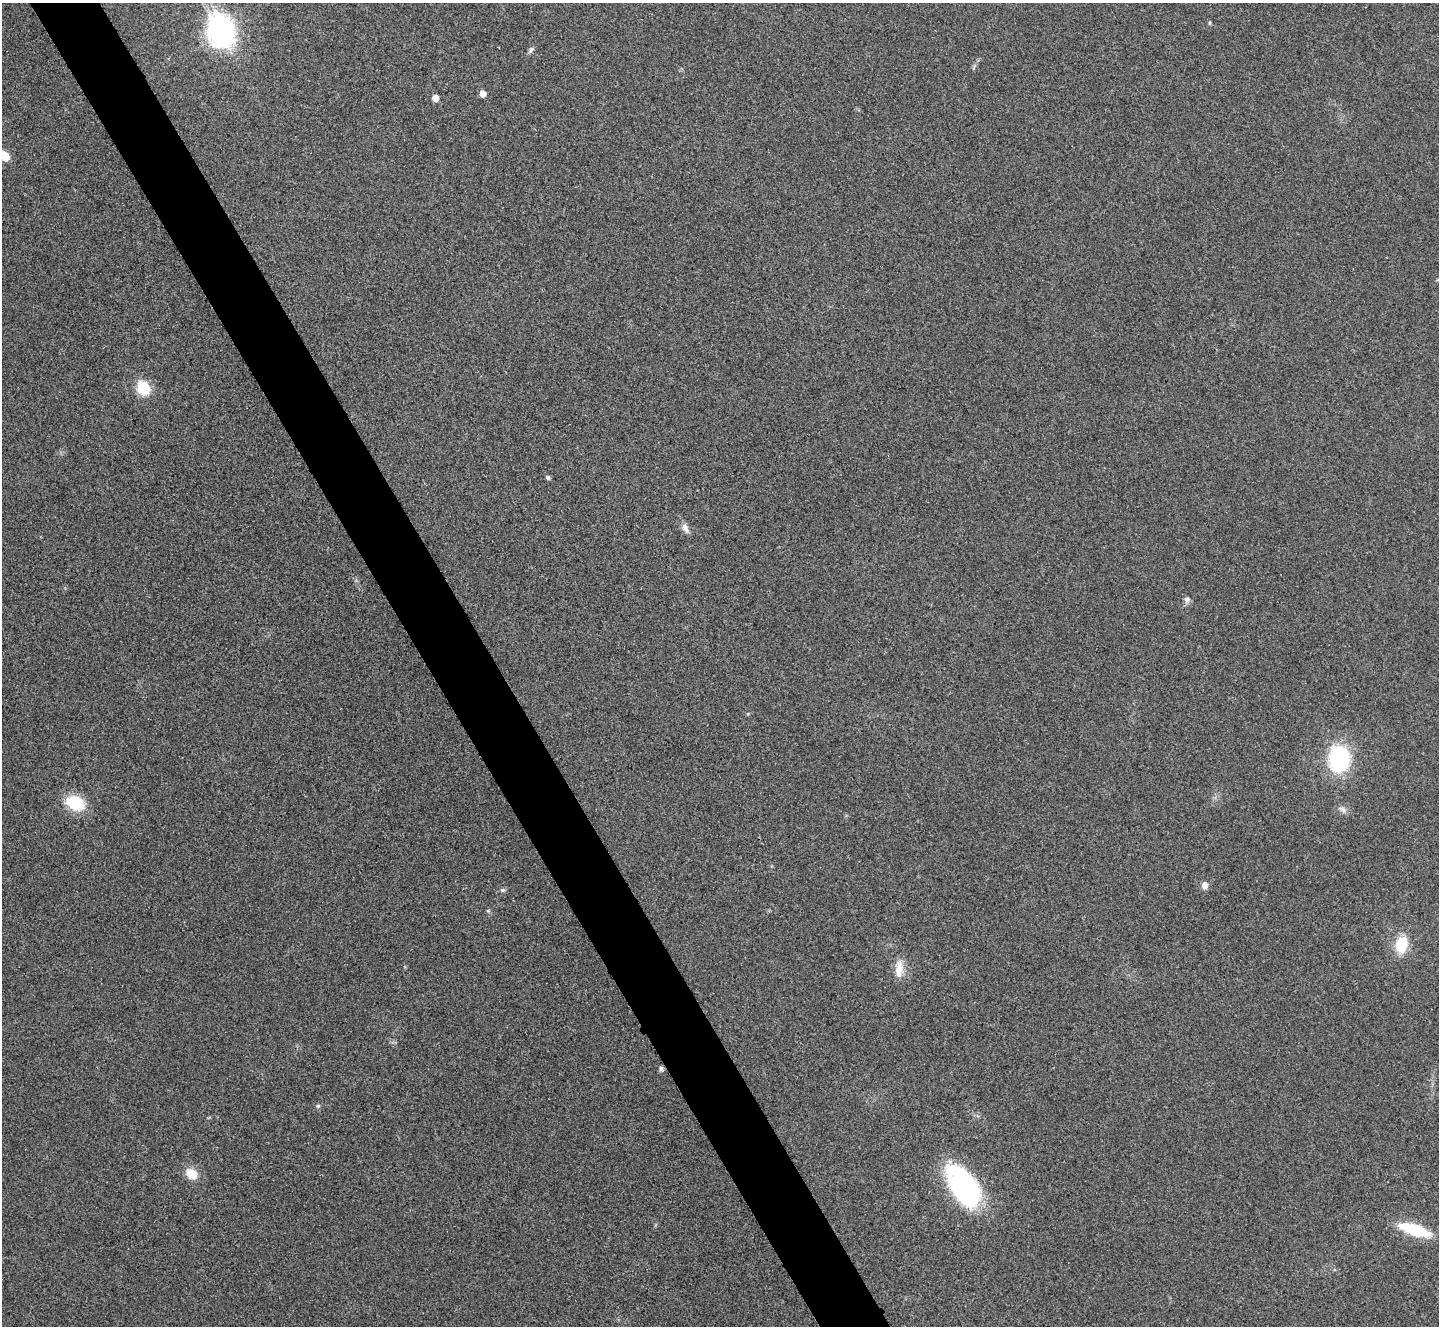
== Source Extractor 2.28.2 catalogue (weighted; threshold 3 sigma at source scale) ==
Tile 11 of 4 x 4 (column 3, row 3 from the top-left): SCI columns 2881-4317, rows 1485-2808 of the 5762 x 5752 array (HDU 1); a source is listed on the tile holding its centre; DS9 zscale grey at full resolution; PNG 1441 x 1328 px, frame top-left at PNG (2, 3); no overlay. Shown black and unused: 5% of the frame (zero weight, under 3 of 4 exposures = <1% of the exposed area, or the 3 px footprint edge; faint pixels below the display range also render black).
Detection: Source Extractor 2.28.2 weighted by HDU 2 'WHT'; one run over the whole footprint, this tile lists its part. Background 0.034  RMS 0.0062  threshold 0.0278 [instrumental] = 3 sigma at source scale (4.5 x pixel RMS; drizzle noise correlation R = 1.50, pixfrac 1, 0.05/0.05 arcsec/px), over >= 5 px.
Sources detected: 24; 1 inside a brighter object's white glare — not listed; the other 23 listed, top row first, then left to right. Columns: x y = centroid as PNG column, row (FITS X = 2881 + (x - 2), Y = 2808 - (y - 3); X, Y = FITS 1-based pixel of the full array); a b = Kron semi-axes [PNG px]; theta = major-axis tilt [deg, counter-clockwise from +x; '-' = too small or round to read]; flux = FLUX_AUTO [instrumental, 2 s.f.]
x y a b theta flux
1209 23 6 4 -90 0.72
220 35 10 8 -35 380
531 50 10 5 51 1.6
483 94 5 4 - 5.4
435 98 5 5 - 5.7
5 156 6 5 - 18
143 388 10 9 - 26
548 477 5 4 - 1.4
685 528 14 7 -61 3.2
1187 600 9 7 48 2
1339 759 16 13 -90 92
75 803 22 16 -28 20
1343 809 12 6 -35 2.4
1205 885 8 7 - 3.3
502 890 7 5 -3 1.2
488 911 6 3 -18 0.69
1401 945 21 13 77 15
899 969 23 10 84 7.6
661 1069 7 5 -89 1.3
318 1106 5 5 - 0.9
192 1174 14 11 -43 9
964 1187 38 21 -56 120
1414 1230 34 11 -18 28
Isophote crosses this tile's border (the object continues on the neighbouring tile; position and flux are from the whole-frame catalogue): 1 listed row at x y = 5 156